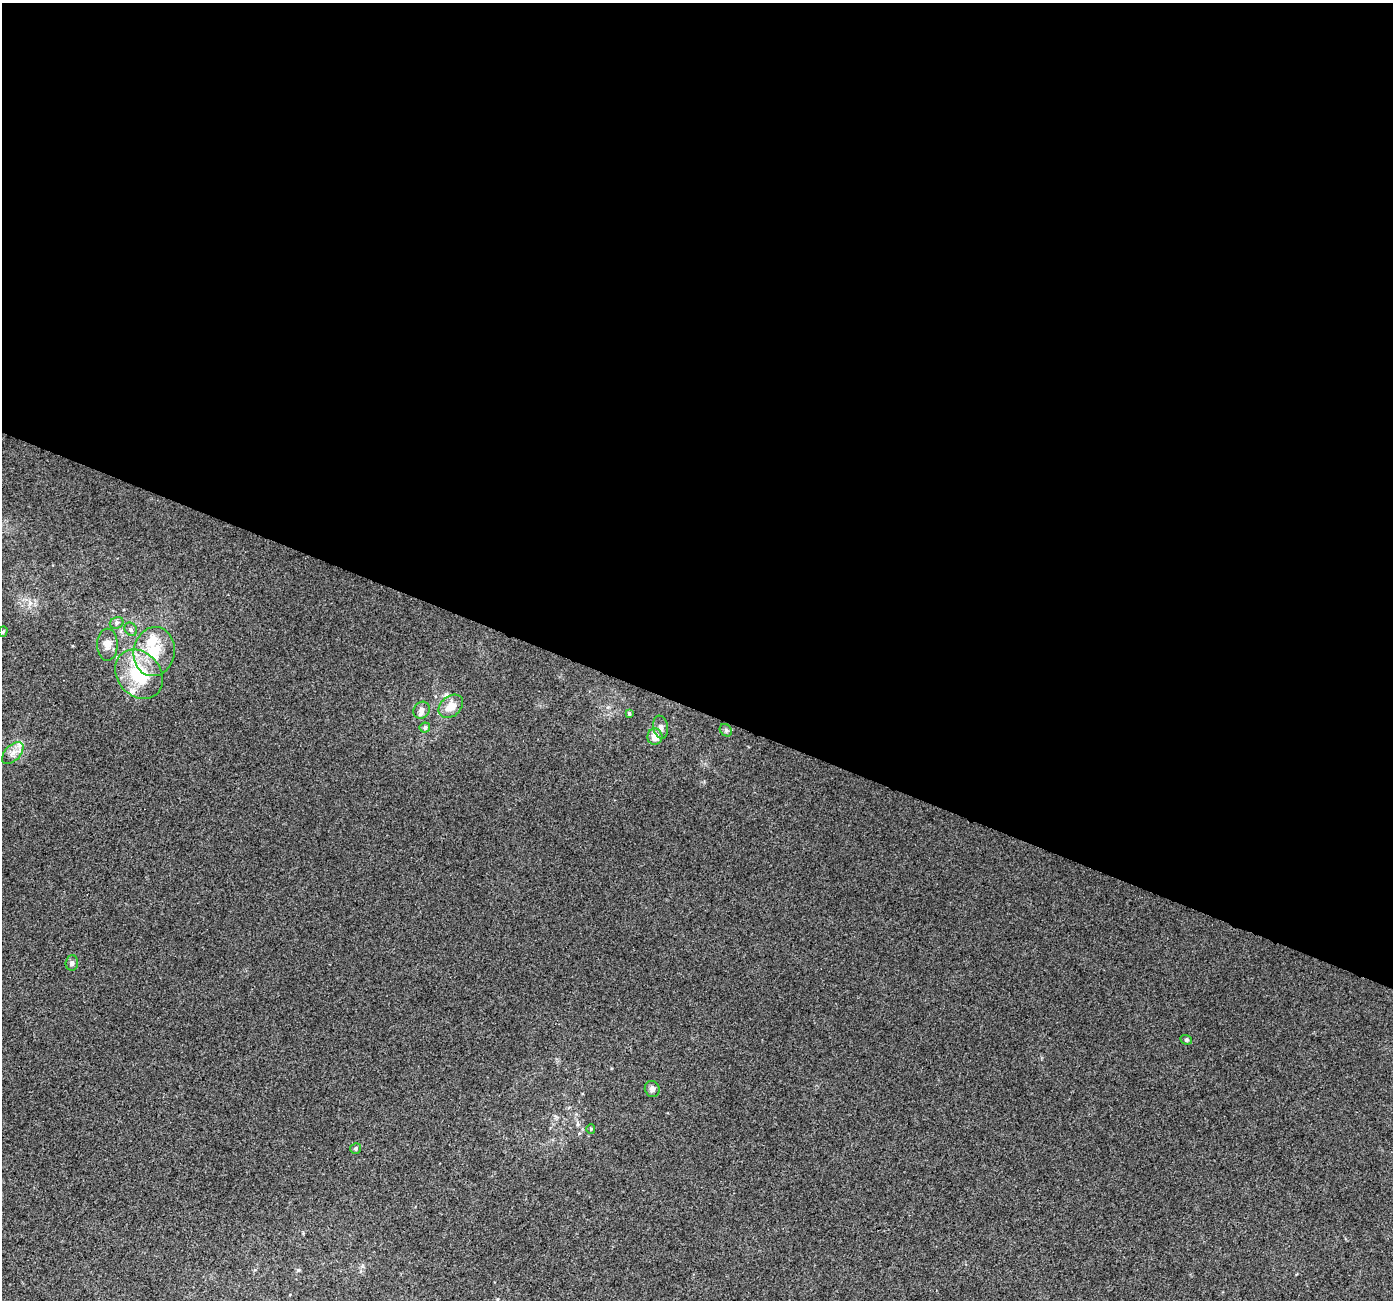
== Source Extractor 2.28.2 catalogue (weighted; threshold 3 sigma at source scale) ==
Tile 3 of 4 x 4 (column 3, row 1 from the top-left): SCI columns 2817-4207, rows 4220-5517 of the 5625 x 5778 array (HDU 1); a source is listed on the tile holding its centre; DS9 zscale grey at full resolution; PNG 1395 x 1302 px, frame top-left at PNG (2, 3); each listed source drawn as its Kron ellipse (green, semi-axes under 4 px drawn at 4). Shown black and unused: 55% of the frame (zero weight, under 3 of 4 exposures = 5% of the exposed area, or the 3 px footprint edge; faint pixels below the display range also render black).
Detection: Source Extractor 2.28.2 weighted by HDU 2 'WHT'; one run over the whole footprint, this tile lists its part. Background 0.00162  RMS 0.0036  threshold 0.0163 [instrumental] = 3 sigma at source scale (4.5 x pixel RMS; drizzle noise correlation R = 1.50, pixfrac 1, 0.0396/0.0396 arcsec/px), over >= 5 px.
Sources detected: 22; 3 inside a brighter listed object's ellipse — not listed separately; the other 19 listed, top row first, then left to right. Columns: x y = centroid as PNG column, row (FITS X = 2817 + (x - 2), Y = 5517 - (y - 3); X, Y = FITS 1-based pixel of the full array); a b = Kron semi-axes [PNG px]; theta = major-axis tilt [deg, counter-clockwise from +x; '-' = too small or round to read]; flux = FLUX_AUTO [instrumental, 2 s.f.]
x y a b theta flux
117 623 7 5 22 0.87
131 629 7 6 - 0.87
3 632 5 4 - 0.59
107 645 16 10 89 2.8
154 652 25 20 80 13
139 674 27 21 -48 20
451 706 14 10 39 4.5
422 710 9 7 54 1.7
629 713 4 3 - 0.56
661 727 12 7 -80 1.5
425 728 5 5 - 0.88
726 730 7 5 -45 0.79
655 737 8 7 - 3.7
13 753 13 7 47 2.5
72 963 8 6 86 0.96
1186 1040 6 4 -19 0.49
652 1089 8 7 - 1.5
591 1129 5 4 - 0.43
356 1148 6 5 - 0.75